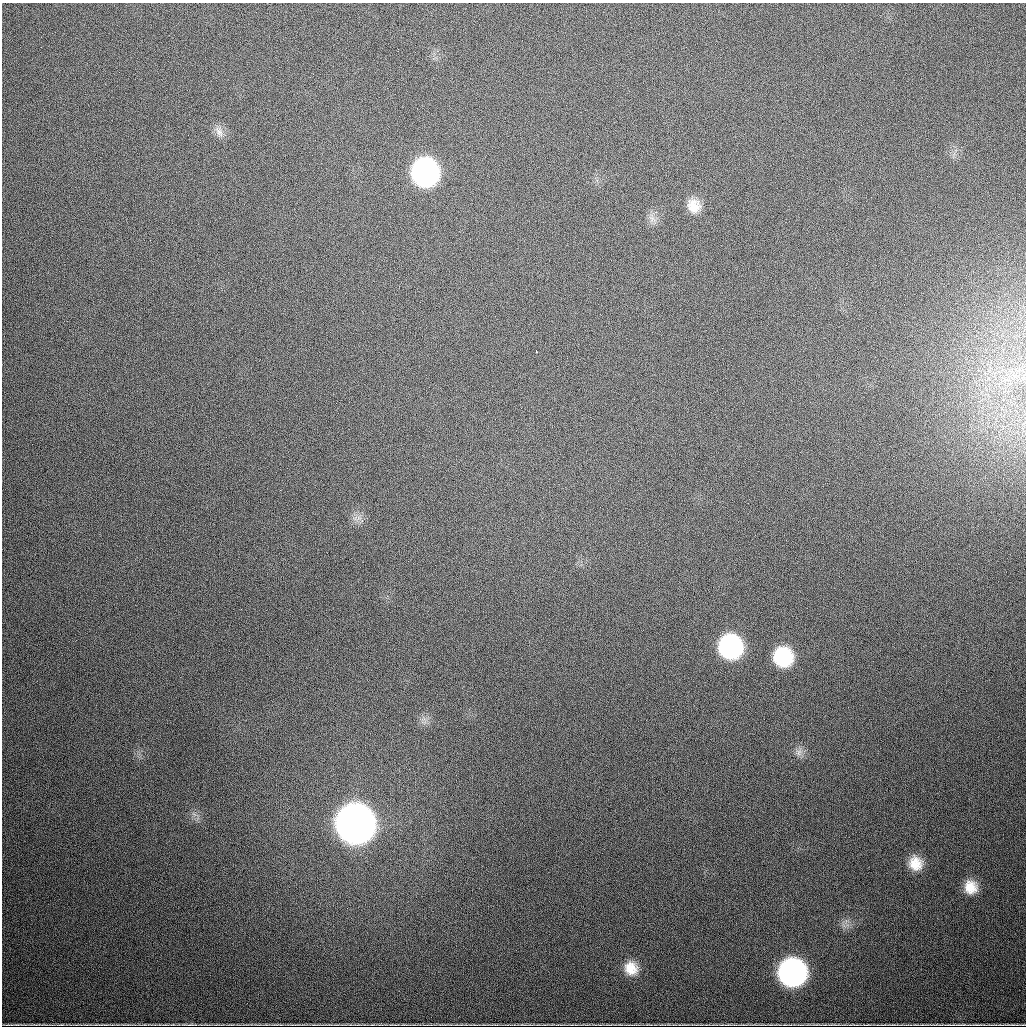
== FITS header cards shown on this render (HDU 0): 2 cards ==
NAXIS1  =                 1024
NAXIS2  =                 1024

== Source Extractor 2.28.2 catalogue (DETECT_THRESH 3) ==
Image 1024 x 1024 px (HDU 0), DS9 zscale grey, 1 PNG px = 1 image px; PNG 1028 x 1028 px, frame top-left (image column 1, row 1024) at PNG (2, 3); no overlay
Background 714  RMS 21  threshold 64.3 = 3 sigma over >= 5 px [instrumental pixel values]
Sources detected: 16; all 16 listed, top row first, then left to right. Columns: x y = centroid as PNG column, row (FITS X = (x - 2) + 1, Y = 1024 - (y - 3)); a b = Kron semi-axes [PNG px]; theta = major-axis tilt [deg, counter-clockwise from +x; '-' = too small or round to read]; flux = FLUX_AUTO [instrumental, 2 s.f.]
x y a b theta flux
219 132 16 9 -54 1.1e+04
425 172 19 18 - 5.0e+05
694 206 17 16 - 2.4e+04
652 219 11 8 -58 8.9e+03
536 351 3 2 - 2.0e+03
730 647 18 17 - 2.6e+05
783 657 17 16 - 9.4e+04
799 752 10 8 69 7.5e+03
355 824 20 19 - 3.7e+06
915 863 16 14 -65 2.7e+04
971 887 15 14 - 2.6e+04
631 968 18 16 -54 2.8e+04
792 972 18 17 - 6.6e+05
18 1024 19 3 0 2.4e+03
833 1024 14 3 0 1.6e+03
962 1024 22 3 0 2.8e+03